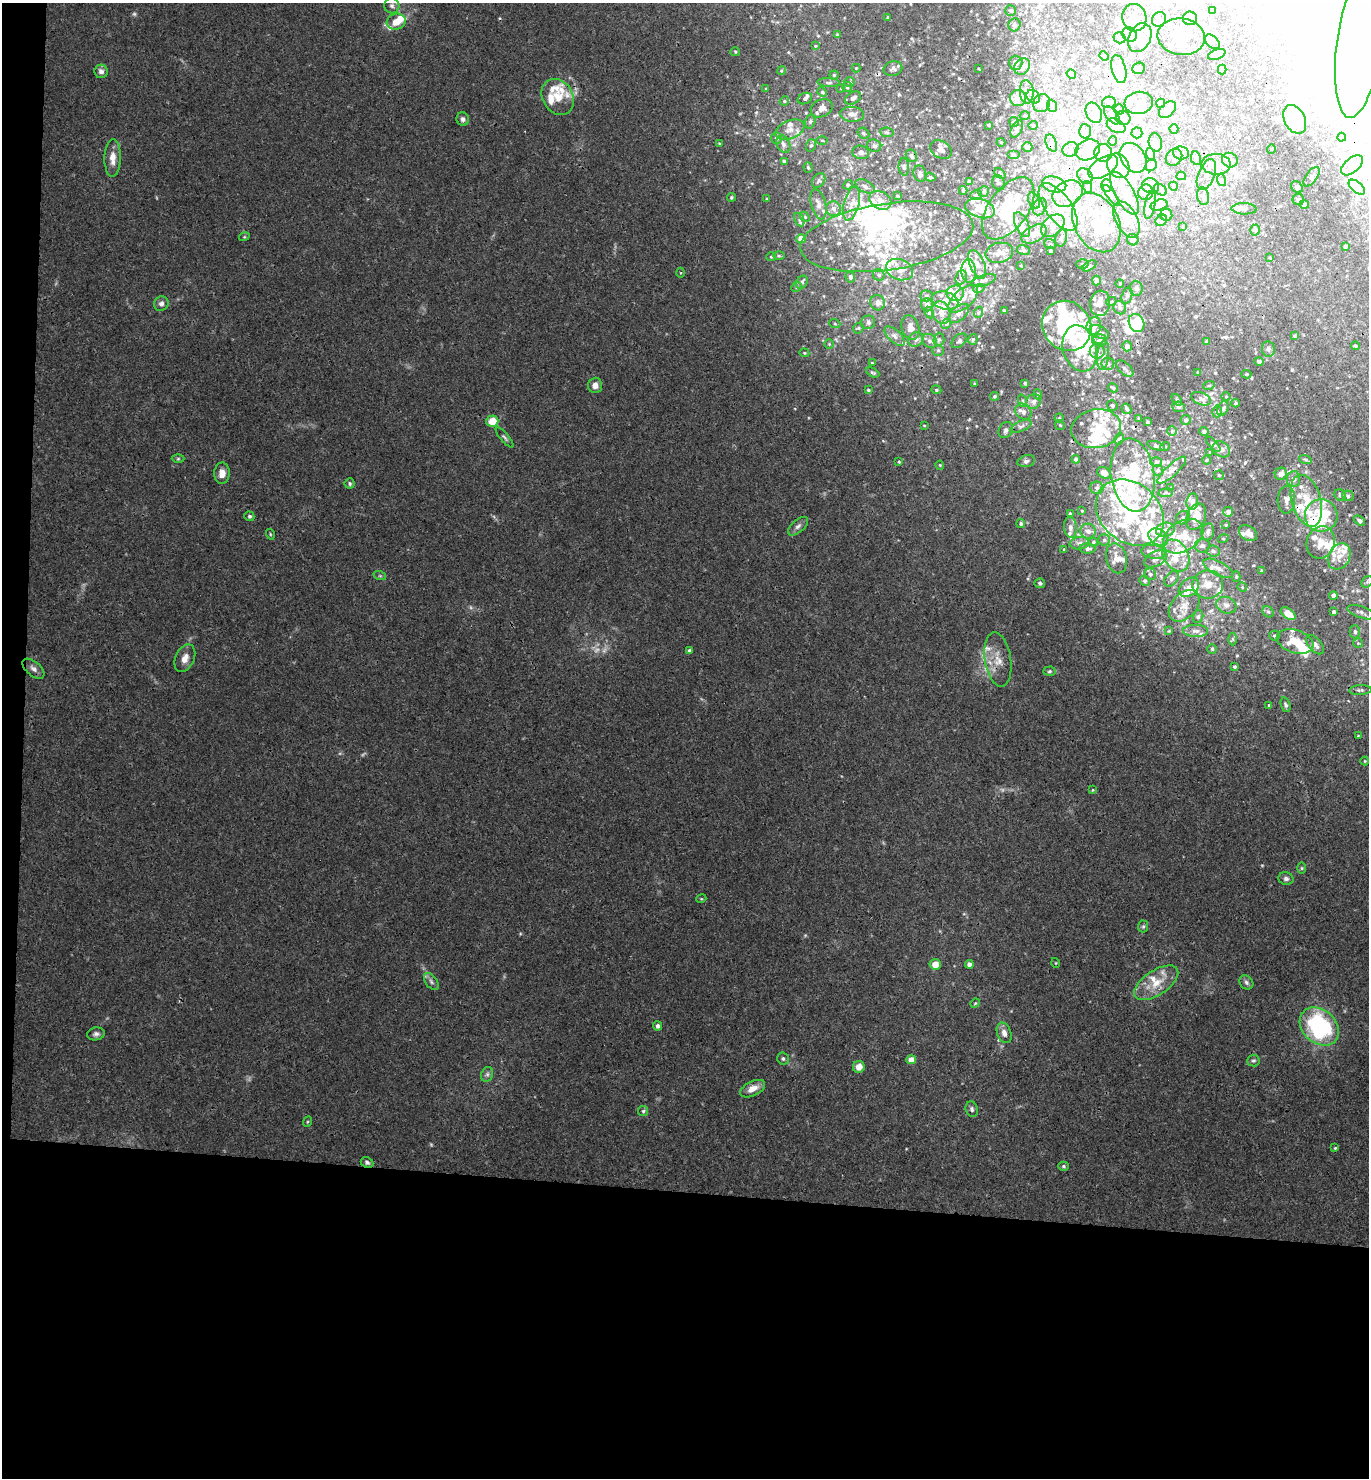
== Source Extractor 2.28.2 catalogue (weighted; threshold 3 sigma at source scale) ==
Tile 7 of 3 x 3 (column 1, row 3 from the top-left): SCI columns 161-1527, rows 10-1485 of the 4519 x 4444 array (HDU 1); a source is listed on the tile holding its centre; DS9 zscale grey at full resolution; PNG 1371 x 1480 px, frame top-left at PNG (2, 3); each listed source drawn as its Kron ellipse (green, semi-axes under 4 px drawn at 4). Shown black and unused: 21% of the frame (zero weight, under 3 of 4 exposures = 6% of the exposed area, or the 3 px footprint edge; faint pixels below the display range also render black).
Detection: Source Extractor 2.28.2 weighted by HDU 2 'WHT'; one run over the whole footprint, this tile lists its part. Background 0.0205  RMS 0.0026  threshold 0.0117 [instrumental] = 3 sigma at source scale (4.5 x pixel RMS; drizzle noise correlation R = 1.50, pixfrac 1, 0.05/0.05 arcsec/px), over >= 5 px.
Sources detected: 661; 2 too faint to see at this stretch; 98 inside a brighter object's white glare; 3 cosmic-ray / hot-pixel residue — neither listed nor drawn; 147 inside a brighter listed object's ellipse — not listed separately; the other 411 listed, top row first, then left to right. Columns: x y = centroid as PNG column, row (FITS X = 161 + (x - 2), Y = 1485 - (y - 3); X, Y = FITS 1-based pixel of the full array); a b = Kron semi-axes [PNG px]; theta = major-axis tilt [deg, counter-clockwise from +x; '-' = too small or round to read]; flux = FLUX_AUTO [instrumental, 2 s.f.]
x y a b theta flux
392 6 8 7 - 0.93
1011 11 5 5 - 0.52
1212 11 3 3 - 0.37
888 17 3 3 - 0.3
1134 18 14 12 -79 2.6
1190 18 7 7 - 1.6
1159 19 8 6 52 0.83
396 22 9 8 - 2.9
1014 25 6 6 - 0.71
838 35 4 3 - 0.48
1130 35 8 6 -49 1.4
1181 37 24 18 -7 6.1
1119 38 6 5 - 0.64
1140 38 15 10 63 2.9
1212 42 9 5 -45 0.83
1359 44 75 22 82 24
815 46 4 4 - 0.25
735 52 5 4 - 0.31
1217 55 9 5 21 1.5
1104 56 5 4 - 0.29
1016 63 7 6 - 1.2
1022 67 9 7 50 1.8
856 68 4 4 - 0.26
1138 68 6 5 - 0.47
893 69 9 7 14 0.86
979 69 3 2 - 0.21
1119 69 14 7 -77 4.4
1222 70 5 4 - 0.29
101 71 7 6 - 1.3
781 71 4 3 - 0.26
1071 74 5 4 - 0.33
834 75 4 4 - 0.33
829 82 11 4 -2 0.62
849 82 6 5 - 0.43
847 87 5 5 - 0.43
841 88 4 3 - 0.24
766 89 4 3 - 0.26
822 92 5 4 - 0.34
1027 92 12 7 -85 1.6
558 97 19 15 -59 4.3
1033 97 7 6 - 0.75
853 98 8 6 30 1.3
1018 98 8 8 - 2.9
805 99 7 5 25 0.58
784 101 5 4 - 0.38
1109 102 7 5 12 0.59
1042 103 9 8 - 1.8
1139 103 14 11 7 2.6
1161 103 4 4 - 1.5
1052 106 6 5 - 0.49
822 108 11 8 27 1.9
1119 109 5 5 - 0.45
1167 110 10 6 44 1.1
1094 113 11 7 -64 1.4
852 114 12 7 -4 1.9
1112 115 11 5 -51 1.2
1025 116 5 3 - 0.27
1123 118 7 6 - 1.2
463 119 6 6 - 0.9
1295 119 15 10 -62 4.7
810 122 7 5 74 0.49
1014 122 5 4 - 0.41
989 125 3 3 - 0.38
1033 125 4 4 - 0.3
1116 126 10 6 -28 1.2
1017 129 9 5 65 0.64
1174 129 4 4 - 0.3
790 130 15 9 23 2.2
1085 131 7 6 - 0.7
887 132 6 4 -9 0.43
863 133 6 5 - 0.6
1137 133 5 5 - 0.57
1342 137 4 4 - 2.9
776 138 6 5 - 0.77
822 141 5 3 - 0.27
1113 141 4 4 - 0.28
1001 142 4 3 - 0.2
1155 142 9 6 -78 0.99
719 143 4 2 - 0.19
1051 143 9 5 -69 0.75
783 144 9 6 -63 0.98
811 145 6 5 - 0.6
874 146 7 6 - 0.93
1027 147 5 4 - 1.3
941 149 12 8 -34 1.4
1070 149 8 7 - 0.99
1271 149 4 3 - 0.19
1088 150 13 10 25 2.8
861 152 8 6 -14 1.3
1103 153 9 8 - 1.4
1181 153 8 6 -10 1.1
1014 154 6 3 0 0.31
1150 154 6 4 -72 0.45
911 156 6 5 - 0.5
1174 157 9 7 51 0.86
113 158 19 8 89 2.9
1133 158 16 12 -54 3.4
1196 158 7 5 -79 0.64
1230 160 8 7 - 1.3
784 161 3 3 - 0.5
1216 164 14 10 -2 3.6
1151 165 6 5 - 0.57
1352 165 13 7 41 1.5
1118 166 13 10 -57 3.1
808 167 5 4 - 0.32
904 167 8 5 -86 0.69
1103 167 17 9 34 3.4
1000 173 6 4 -41 0.42
920 174 8 6 -74 0.71
1206 175 16 8 68 1.6
1085 176 9 6 -43 1.1
1181 176 5 4 - 0.36
930 177 5 4 - 0.41
1312 177 11 5 54 0.78
819 180 8 6 55 0.6
1221 180 6 3 -71 0.38
969 181 4 3 - 0.56
999 183 7 6 - 0.7
1054 184 12 8 -12 2.2
848 185 5 4 - 0.31
1107 185 6 5 - 0.45
865 186 10 5 -29 1
1150 186 8 7 - 1.9
1173 186 4 4 - 0.41
1088 187 6 4 -72 0.38
1297 187 6 5 - 0.63
1357 187 9 5 -41 4.5
963 190 4 3 - 0.41
1160 190 7 5 -33 0.53
984 191 6 5 - 0.58
1146 192 8 7 - 1.8
1125 193 24 9 -60 3.5
1067 194 16 12 32 4.6
976 195 6 4 16 0.48
1111 195 13 4 -52 0.67
898 196 3 3 - 0.27
1203 196 9 6 -80 0.75
731 197 4 4 - 0.33
767 199 3 3 - 0.31
880 200 11 8 -28 1.9
1034 200 8 5 -63 0.76
1298 200 6 5 - 0.71
818 204 15 7 -76 1.5
852 204 17 7 75 2.6
1304 204 5 4 - 0.92
1150 205 14 5 80 1.2
1159 205 8 5 15 0.84
1040 207 9 6 65 1.1
1058 207 28 13 -54 8.4
980 208 15 9 -18 5
1008 208 35 19 55 17
833 209 7 7 - 1.2
1244 209 12 5 -2 1
1166 215 6 6 - 1.6
805 217 5 4 - 0.36
799 220 7 4 -65 0.56
1127 220 19 11 -63 3.9
1161 220 6 5 - 0.52
1096 223 31 22 -63 10
1022 224 13 6 -65 1.6
1053 226 13 9 42 3
1183 227 3 3 - 0.26
1255 230 5 5 - 0.52
1034 234 13 8 28 3.7
244 237 5 3 - 0.26
887 237 87 33 8 32
1061 238 9 6 78 0.78
801 239 5 4 - 3.9
1133 240 6 5 - 0.55
1050 244 6 5 - 0.43
1346 246 3 3 - 0.48
1023 250 6 5 - 0.53
1051 251 3 3 - 0.46
999 253 14 10 13 2.2
779 256 5 3 - 0.33
771 257 5 4 - 0.31
1270 258 3 3 - 0.19
977 264 15 7 -67 2
1082 264 6 5 - 0.48
1021 266 3 2 - 0.21
1089 266 8 4 33 0.47
900 270 14 10 -23 2.5
969 271 12 7 -86 3.1
681 273 5 3 - 0.24
879 275 6 5 - 0.68
850 277 5 5 - 0.76
961 277 7 5 68 0.7
984 280 13 5 18 1
1096 281 5 4 - 0.68
802 282 7 5 56 0.64
1120 283 4 3 - 0.23
797 287 5 4 - 0.44
979 288 5 3 - 0.33
1136 288 7 6 - 0.95
955 293 8 8 - 1.6
1127 295 8 5 73 0.69
926 296 6 5 - 0.56
963 299 18 9 41 3.1
945 300 13 8 -15 2.3
1111 302 5 3 - 0.21
878 303 8 7 - 1.7
1100 303 13 10 81 2
161 304 7 7 - 1.1
927 305 6 6 - 1.6
1120 308 7 6 - 0.84
1004 311 3 3 - 0.4
941 312 11 9 -71 2.1
979 312 6 3 70 0.33
929 313 6 4 -62 0.37
959 314 12 7 41 1.4
868 322 7 6 - 1
1137 323 9 7 -64 5.8
835 324 5 3 - 0.29
946 324 6 4 44 0.49
1067 326 26 23 -51 27
1094 326 9 7 74 2.1
910 327 12 8 -73 1.9
858 328 6 5 - 0.38
1099 332 10 6 -25 0.88
895 336 12 6 -44 1.4
1295 336 3 3 - 0.5
916 339 8 7 - 1.1
939 339 6 5 - 0.56
973 339 5 4 - 0.52
1099 340 7 5 2 0.77
929 341 8 6 -30 0.94
959 341 9 6 41 0.62
1206 342 3 3 - 0.38
829 344 4 4 - 0.34
1127 346 5 5 - 1.3
1355 346 4 3 - 0.33
1080 348 23 16 -74 11
1268 349 8 6 -81 0.96
938 350 6 5 - 0.48
1097 351 7 7 - 1.2
804 353 5 4 - 0.29
1103 355 15 5 84 1.4
1259 362 4 4 - 0.67
872 363 3 3 - 0.23
1108 364 6 6 - 0.82
1125 369 10 5 -41 0.89
873 373 7 4 -27 0.42
1198 373 3 3 - 0.39
1246 374 5 4 - 0.39
1025 383 4 4 - 0.48
974 384 4 3 - 0.23
595 385 8 7 - 1.5
1209 385 6 3 19 0.26
1113 388 5 3 - 0.36
868 390 4 4 - 0.32
936 390 5 4 - 0.37
1038 394 5 4 - 0.44
995 396 4 4 - 0.44
1226 396 5 3 - 0.22
1201 399 10 6 -23 1.1
1177 400 6 4 -54 0.41
1023 401 6 4 -71 0.4
1033 402 7 7 - 1.2
1236 403 4 3 - 0.34
1112 405 5 5 - 0.53
1178 407 6 5 - 0.48
1127 409 5 4 - 0.7
1223 409 7 5 64 0.63
1217 411 6 5 - 0.58
1023 412 9 7 -44 1.1
1059 418 4 4 - 0.31
1139 419 3 2 - 0.29
1186 420 5 5 - 0.55
492 421 6 6 - 4.7
1147 422 3 3 - 0.29
924 425 4 2 - 0.19
1060 425 5 4 - 0.33
1021 426 11 5 25 0.94
1096 429 25 19 10 6.7
1006 430 8 6 58 1.1
1172 431 5 5 - 0.4
1204 431 5 4 - 0.72
504 437 13 4 -50 0.62
1119 439 6 4 61 0.43
1213 444 9 4 -47 0.59
1156 446 9 4 -18 0.58
1165 446 5 3 - 0.25
1221 449 9 7 -34 1.4
1210 452 4 3 - 0.32
178 459 6 4 1 0.38
1076 459 4 4 - 0.77
1305 459 6 4 -19 0.37
1207 460 4 4 - 0.29
1026 461 9 5 13 0.92
899 462 4 3 - 0.31
1156 462 6 5 - 0.51
940 465 4 4 - 0.29
1158 470 5 5 - 0.42
1172 470 19 5 43 1.8
222 473 11 8 87 2.1
1104 473 7 5 -29 1.6
1281 474 6 6 - 1.6
1133 475 37 21 -81 14
1219 475 5 4 - 0.29
1294 479 8 6 84 1.2
350 483 5 5 - 0.48
1097 488 6 6 - 0.63
1171 488 3 3 - 0.27
1166 493 7 3 7 0.37
1340 495 6 5 - 0.62
1348 496 6 5 - 0.5
1286 500 14 8 88 1.5
1306 501 26 14 -74 7
1192 502 8 6 84 1.1
1082 511 3 3 - 0.22
1130 512 37 29 -41 26
1228 512 5 5 - 1.3
1070 513 4 3 - 0.4
249 516 5 4 - 0.42
1321 516 16 16 - 12
1196 517 14 9 67 4.4
1183 518 7 6 - 0.79
1359 521 6 4 -36 0.64
1021 523 4 4 - 0.57
1226 525 4 3 - 0.29
798 526 12 6 41 1.1
1070 527 10 6 -85 1.2
1165 530 9 7 15 1.7
1088 531 8 7 - 1.3
1208 532 8 6 79 1.1
1248 533 10 7 -34 1.8
270 534 5 3 - 0.25
1183 536 22 15 32 8
1158 537 11 7 -34 1.8
1223 539 5 3 - 0.28
1104 540 5 5 - 0.46
1093 542 5 4 - 0.36
1321 542 16 14 70 3.5
1080 543 10 6 7 1.1
1202 546 7 7 - 0.94
1064 549 4 3 - 0.38
1088 549 8 5 -3 0.83
1213 551 6 5 - 0.66
1153 552 12 7 -8 1.7
1176 555 17 12 -59 4.2
1339 556 14 10 61 2.9
1116 558 15 10 -76 2.1
1156 559 12 7 27 1.3
1218 568 16 7 -28 1.9
1262 571 3 3 - 0.47
1150 574 6 5 - 0.6
380 576 6 4 -18 0.41
1236 577 5 4 - 0.32
1171 579 8 6 49 0.86
1145 581 5 5 - 0.51
1367 582 6 5 - 0.55
1040 583 5 5 - 0.56
1208 584 15 14 - 3.6
1189 587 11 8 42 1.7
1242 587 5 4 - 0.29
1333 595 4 4 - 1.2
1226 605 10 8 -22 1.3
1184 606 18 12 46 3.4
1268 612 6 5 - 0.45
1334 612 4 4 - 1.1
1361 612 14 5 -20 1.1
1288 614 8 5 -37 3.1
1198 617 6 5 - 0.46
1169 631 4 4 - 0.22
1195 631 12 6 -1 1.1
1355 632 6 5 - 0.71
1274 636 5 5 - 0.45
1233 639 6 4 -90 0.39
1295 641 19 11 -18 5.8
1358 643 5 5 - 0.36
1315 645 11 6 -49 1.2
1212 649 5 5 - 0.35
689 651 4 4 - 1
185 658 14 9 66 2.1
998 660 27 13 -81 4.7
1235 667 4 4 - 0.44
33 669 13 7 -40 1.3
1049 671 6 4 3 0.43
1360 690 11 4 2 0.61
1269 705 4 4 - 0.34
1286 705 8 4 -72 0.59
1358 736 3 2 - 0.17
1365 761 4 4 - 0.23
1093 790 4 4 - 0.24
1302 868 6 4 -90 0.34
1286 879 7 6 - 0.81
701 899 5 3 - 0.25
1143 926 6 5 - 0.43
1056 963 5 3 - 0.2
935 964 5 5 - 3.2
969 964 4 4 - 1.6
431 982 10 5 -53 0.82
1246 982 7 6 - 0.75
1156 983 25 12 34 5.6
975 1003 5 4 - 0.27
658 1026 4 4 - 0.91
1319 1026 22 16 -41 35
1004 1033 10 7 -71 1.7
96 1034 9 6 10 0.86
783 1059 6 6 - 0.56
911 1060 4 4 - 3.7
1253 1061 6 6 - 0.53
859 1067 6 5 - 2.6
487 1074 7 6 - 0.71
753 1089 13 7 26 2.5
972 1109 8 6 -75 0.69
643 1111 5 5 - 0.43
307 1122 5 3 - 0.26
1335 1148 3 3 - 0.42
367 1162 6 5 - 0.64
1063 1166 5 4 - 0.38
Overlapping masked pixels (flux is a lower limit): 3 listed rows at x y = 1067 326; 1306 501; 998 660
Isophote crosses this tile's border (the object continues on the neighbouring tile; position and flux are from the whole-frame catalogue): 1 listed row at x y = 1359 44
Unlisted compact peaks at least as high as the median listed source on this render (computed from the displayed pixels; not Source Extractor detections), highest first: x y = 1262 865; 431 1144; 520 934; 969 419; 1253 565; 915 398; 471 608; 805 935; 899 94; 906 1149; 340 753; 883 441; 788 52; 1003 790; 964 914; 795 409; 494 517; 756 112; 157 198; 1292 370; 967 428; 737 133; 976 426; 1350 515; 1245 462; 1342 597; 993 17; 912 38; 818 36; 994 302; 901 381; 940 931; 701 699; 362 754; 1017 330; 902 360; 1132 381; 1225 337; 841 776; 1233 378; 1215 373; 56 283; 752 183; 1036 417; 1011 1011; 1330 472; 1027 578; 504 977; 953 74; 1251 475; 1221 465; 920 65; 883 842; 1222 491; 615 246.